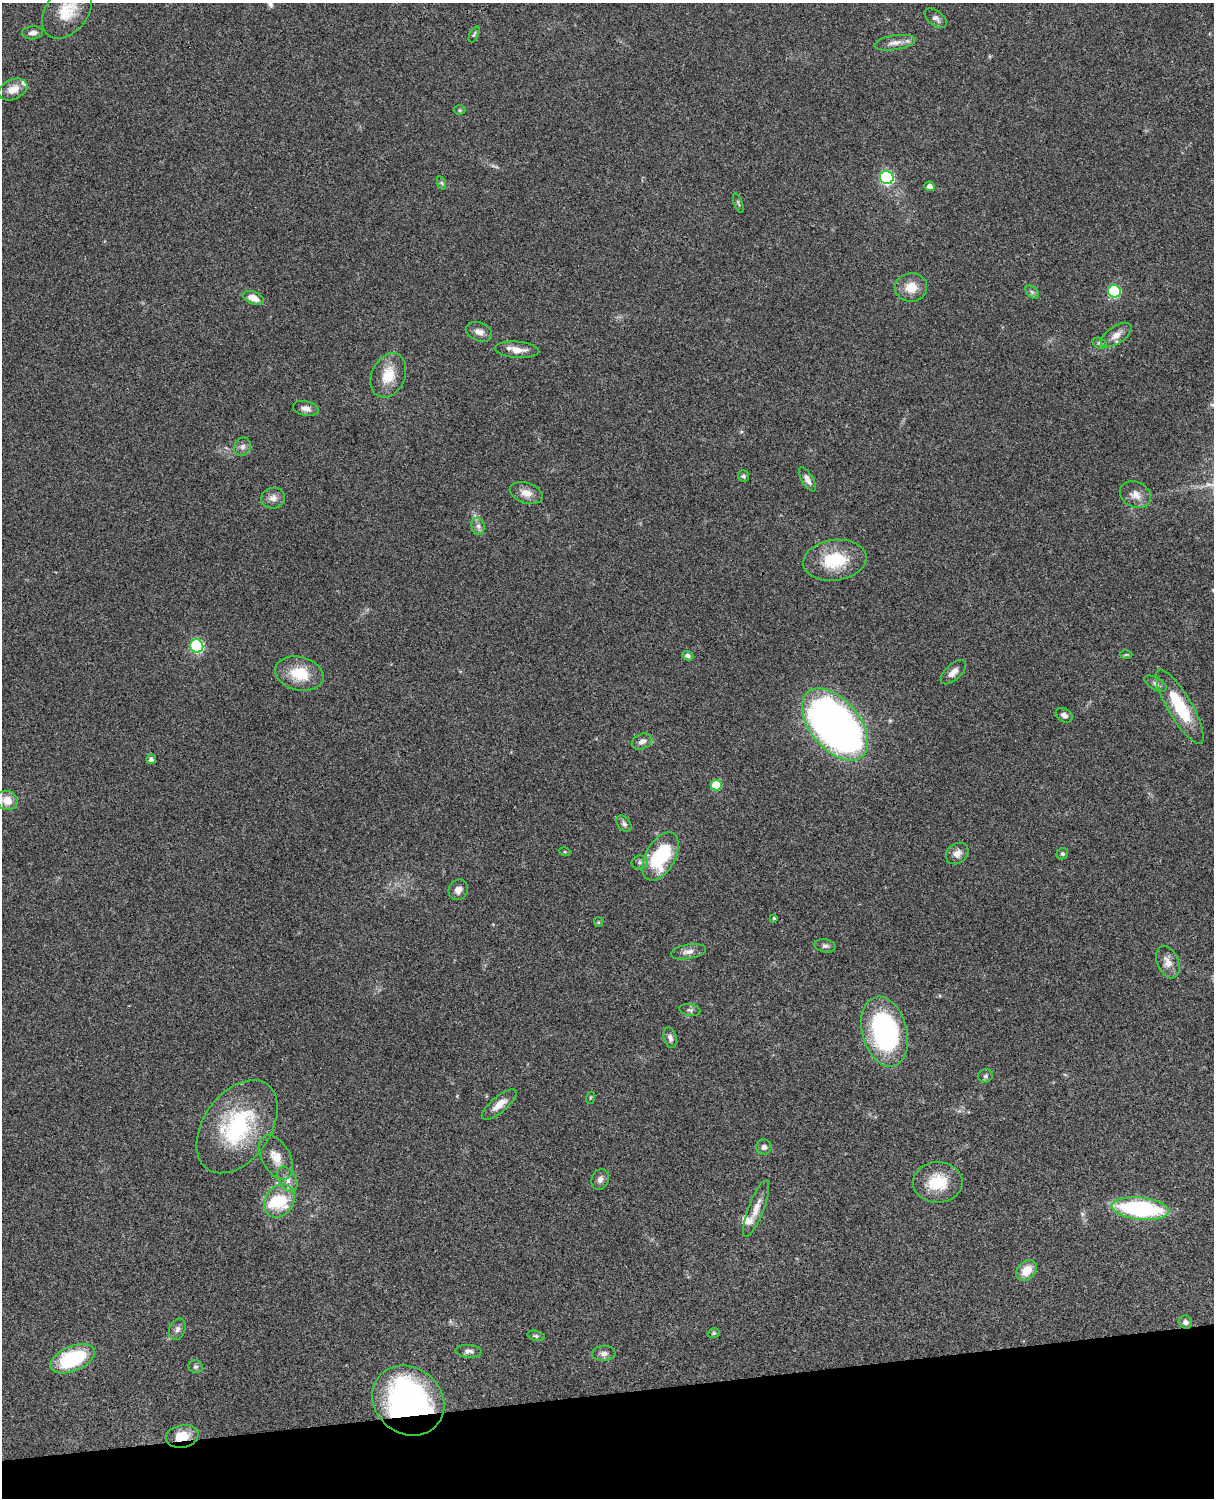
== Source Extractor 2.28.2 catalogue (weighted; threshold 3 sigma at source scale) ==
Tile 10 of 4 x 3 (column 2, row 3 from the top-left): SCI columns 1334-2545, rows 277-1772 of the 5088 x 4926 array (HDU 1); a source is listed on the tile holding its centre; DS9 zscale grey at full resolution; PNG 1216 x 1500 px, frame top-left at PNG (2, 3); each listed source drawn as its Kron ellipse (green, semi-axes under 4 px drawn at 4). Shown black and unused: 7% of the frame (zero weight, under 3 of 4 exposures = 6% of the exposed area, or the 3 px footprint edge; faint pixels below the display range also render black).
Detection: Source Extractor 2.28.2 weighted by HDU 2 'WHT'; one run over the whole footprint, this tile lists its part. Background 0.0779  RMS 0.0058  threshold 0.0263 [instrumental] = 3 sigma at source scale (4.5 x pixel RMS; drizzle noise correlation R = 1.50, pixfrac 1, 0.05/0.05 arcsec/px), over >= 5 px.
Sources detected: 86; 1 too faint to see at this stretch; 1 inside a brighter object's white glare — neither listed nor drawn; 4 inside a brighter listed object's ellipse — not listed separately; the other 80 listed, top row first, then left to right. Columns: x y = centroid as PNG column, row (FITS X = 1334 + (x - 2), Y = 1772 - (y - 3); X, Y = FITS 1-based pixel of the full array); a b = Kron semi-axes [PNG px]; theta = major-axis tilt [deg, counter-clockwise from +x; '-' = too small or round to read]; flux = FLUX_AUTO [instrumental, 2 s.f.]
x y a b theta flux
67 11 31 20 52 17
936 18 13 7 -37 2.3
32 33 11 6 5 2.6
474 34 9 3 64 0.82
895 43 21 7 9 4.6
13 89 15 10 24 6.6
460 110 6 5 - 0.77
887 177 7 6 - 83
442 183 7 4 -71 0.9
930 186 5 4 - 2.6
738 203 10 3 -69 0.93
911 287 16 14 1 8.8
1114 291 6 6 - 47
1032 292 8 5 -45 1.3
253 298 11 6 -21 5.9
479 332 14 9 -23 3.6
1116 335 17 8 35 4.5
1099 343 7 5 -17 1.2
517 350 22 8 -4 5.7
388 375 23 16 67 13
306 408 13 7 -12 3.2
243 447 9 8 - 2.4
743 476 6 5 - 0.95
807 479 13 5 -59 3
526 493 17 10 -19 5.2
1135 495 16 12 -26 5.6
273 498 12 10 9 3.7
478 526 8 6 -75 2.1
835 560 32 20 7 25
197 646 7 6 - 66
1126 655 6 4 1 0.72
688 656 6 5 - 1.8
953 672 16 8 43 4.1
299 674 25 16 -14 17
1155 684 12 6 -30 2
1180 707 42 12 -60 29
1064 715 9 6 -31 2
835 724 42 24 -50 380
642 741 11 7 25 3.2
151 759 5 4 - 1.9
716 785 6 5 - 18
7 800 11 9 -24 6.6
624 824 9 6 -55 1.8
565 852 5 3 - 0.57
957 853 12 10 40 4
1062 854 6 5 - 1.1
661 856 26 14 61 40
640 862 8 7 - 1.8
458 890 10 9 - 3.6
774 918 3 3 - 0.72
598 922 5 4 - 0.61
825 946 11 6 -11 1.7
688 952 18 7 10 3.7
1168 962 17 10 -67 5.2
690 1010 10 6 -12 1.5
885 1032 36 22 -75 97
670 1038 10 6 -75 2.1
986 1076 7 6 - 1.4
590 1098 6 3 71 0.61
499 1105 21 8 40 6.1
237 1127 52 33 55 62
764 1147 8 7 - 2.2
276 1157 24 14 -61 9.3
287 1179 14 8 -62 4.1
600 1179 11 8 66 2.5
938 1182 25 20 1 18
279 1201 18 14 56 18
756 1209 30 7 69 6.9
1140 1209 29 11 -6 71
1027 1270 12 8 46 8.9
1185 1322 7 6 - 2.3
177 1329 11 8 67 2.4
714 1333 6 5 - 0.92
536 1336 8 5 -15 1.1
469 1351 13 6 -4 2.4
604 1353 11 7 3 2.5
72 1359 23 12 23 44
195 1367 7 6 - 1.2
408 1400 38 33 -38 150
182 1436 16 11 10 10
Overlapping masked pixels (flux is a lower limit): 2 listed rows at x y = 408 1400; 182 1436
Isophote crosses this tile's border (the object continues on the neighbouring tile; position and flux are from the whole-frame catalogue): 1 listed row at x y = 67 11